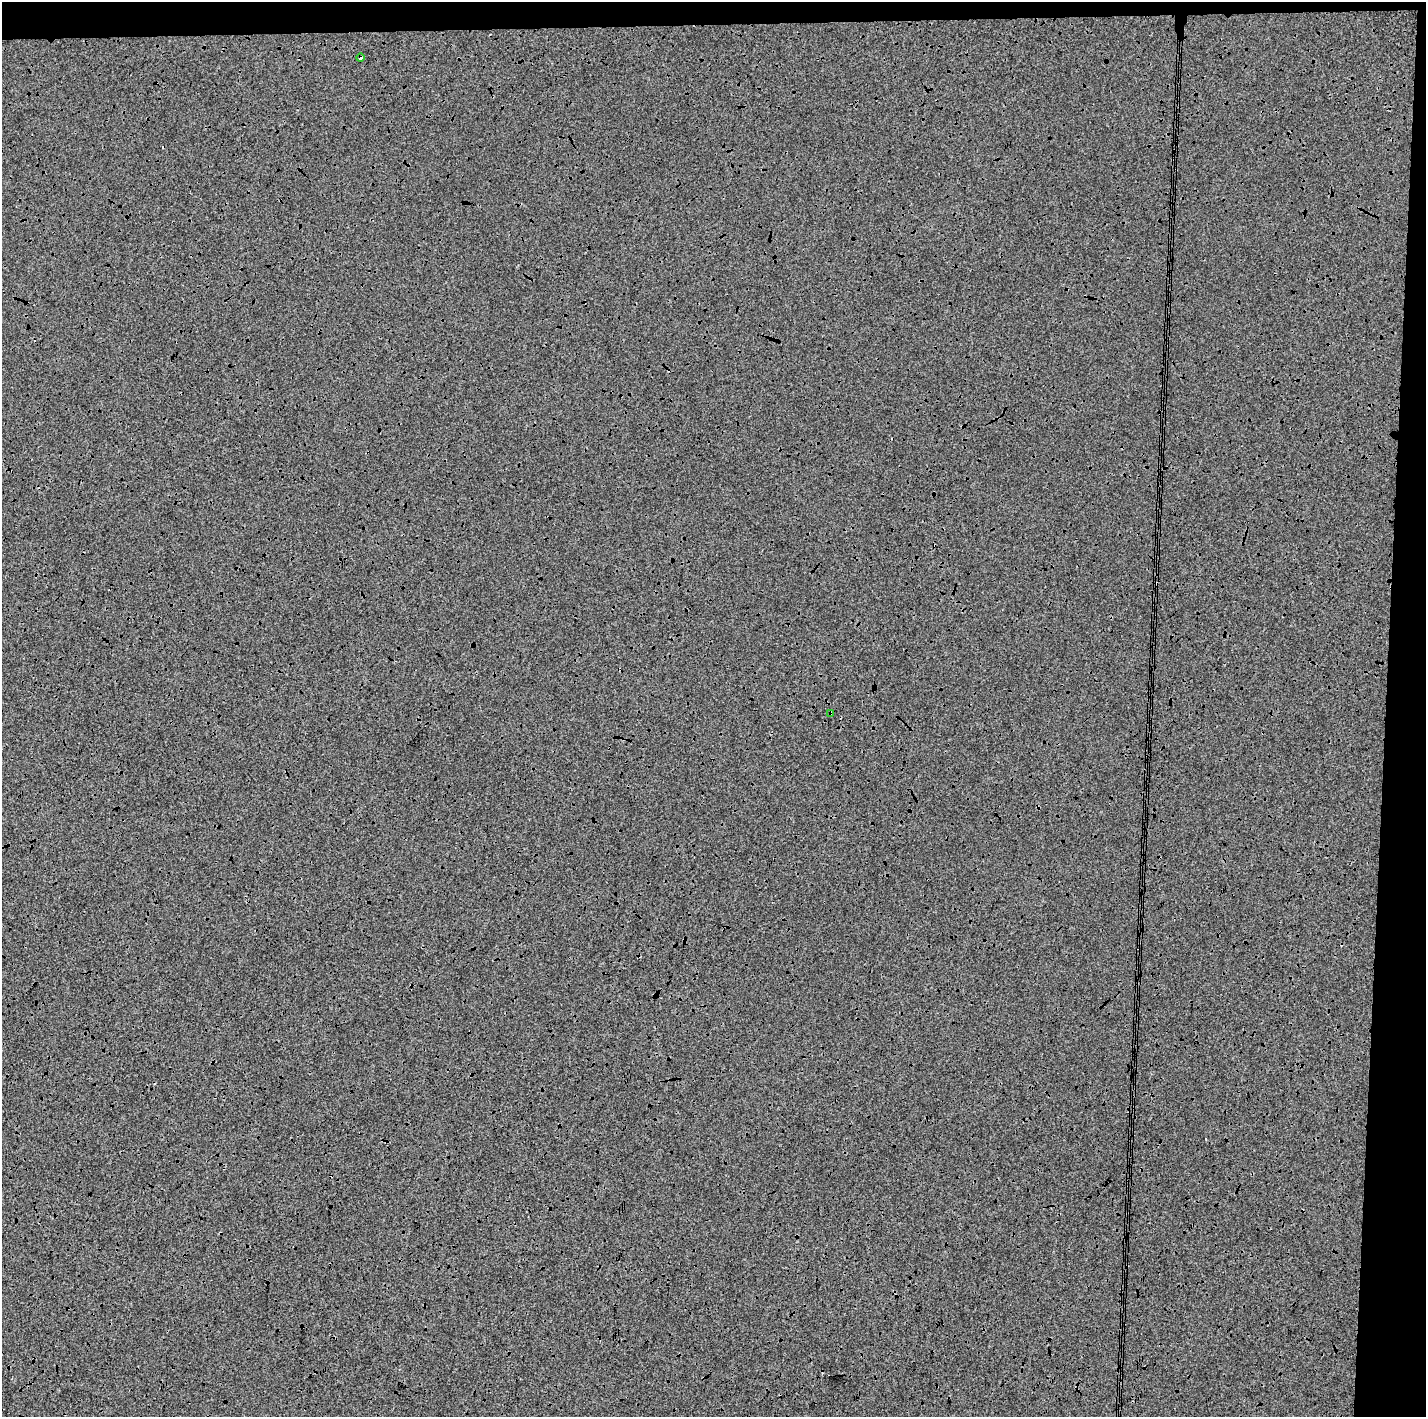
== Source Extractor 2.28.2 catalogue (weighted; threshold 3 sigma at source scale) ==
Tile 3 of 3 x 3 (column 3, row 1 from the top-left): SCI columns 2861-4284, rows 2977-4391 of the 4284 x 4538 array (HDU 1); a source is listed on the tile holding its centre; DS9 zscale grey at full resolution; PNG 1428 x 1419 px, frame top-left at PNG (2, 2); each listed source drawn as its Kron ellipse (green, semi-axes under 4 px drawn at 4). Shown black and unused: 6% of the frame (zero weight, under 3 of 4 exposures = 2% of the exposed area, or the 3 px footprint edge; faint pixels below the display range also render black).
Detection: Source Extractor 2.28.2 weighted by HDU 2 'WHT'; one run over the whole footprint, this tile lists its part. Background -0.00124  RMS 0.0065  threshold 0.0293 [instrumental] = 3 sigma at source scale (4.5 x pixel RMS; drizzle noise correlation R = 1.50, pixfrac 1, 0.0396/0.0396 arcsec/px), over >= 5 px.
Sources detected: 4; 2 cosmic-ray / hot-pixel residue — neither listed nor drawn; the other 2 listed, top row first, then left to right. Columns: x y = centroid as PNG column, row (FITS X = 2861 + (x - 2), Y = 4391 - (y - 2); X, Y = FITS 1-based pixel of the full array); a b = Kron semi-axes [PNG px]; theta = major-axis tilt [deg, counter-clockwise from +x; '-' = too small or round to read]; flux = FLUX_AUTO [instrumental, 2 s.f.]
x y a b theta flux
361 58 4 3 - 6
831 713 4 4 - 2.2
Overlapping masked pixels (flux is a lower limit): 2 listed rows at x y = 361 58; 831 713